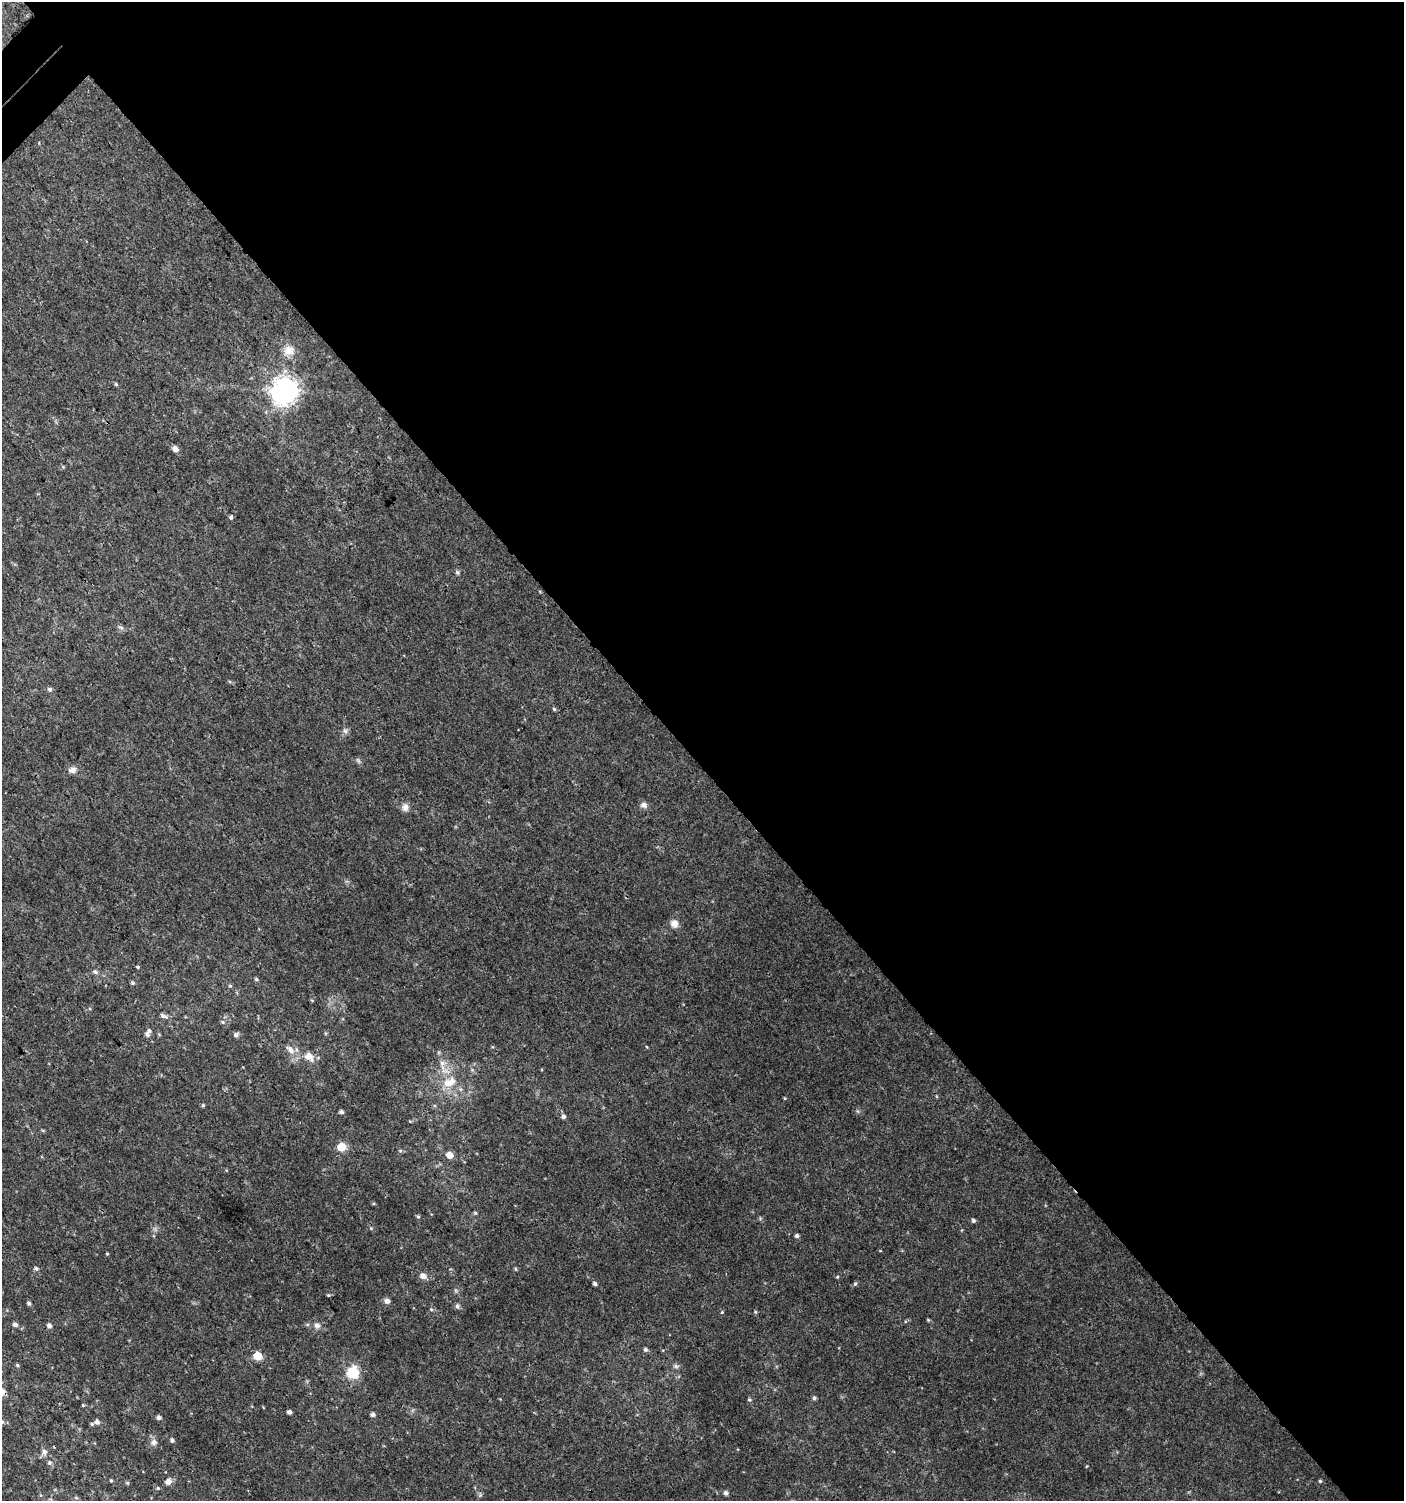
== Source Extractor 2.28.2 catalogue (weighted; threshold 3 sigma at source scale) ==
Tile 8 of 4 x 4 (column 4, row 2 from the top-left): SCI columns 4413-5814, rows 3030-4528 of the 6060 x 6084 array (HDU 1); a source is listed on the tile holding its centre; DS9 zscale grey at full resolution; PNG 1406 x 1503 px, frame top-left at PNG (2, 2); no overlay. Shown black and unused: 51% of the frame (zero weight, under 3 of 4 exposures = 4% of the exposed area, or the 3 px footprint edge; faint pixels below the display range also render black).
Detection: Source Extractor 2.28.2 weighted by HDU 2 'WHT'; one run over the whole footprint, this tile lists its part. Background 0.00434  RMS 0.0022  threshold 0.00968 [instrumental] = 3 sigma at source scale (4.5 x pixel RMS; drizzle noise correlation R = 1.50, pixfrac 1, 0.0396/0.0396 arcsec/px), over >= 5 px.
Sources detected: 85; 2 cosmic-ray / hot-pixel residue — not listed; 2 inside a brighter listed object's ellipse — not listed separately; the other 81 listed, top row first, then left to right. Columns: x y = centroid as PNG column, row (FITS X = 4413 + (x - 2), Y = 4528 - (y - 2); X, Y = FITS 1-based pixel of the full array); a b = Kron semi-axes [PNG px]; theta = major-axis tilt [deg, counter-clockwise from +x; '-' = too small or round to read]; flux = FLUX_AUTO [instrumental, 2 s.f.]
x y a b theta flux
289 350 15 13 26 2.1
116 384 5 4 - 0.28
284 391 9 8 - 240
175 449 5 5 - 1.4
231 517 3 3 - 1.5
457 572 6 5 - 0.36
50 689 6 6 - 0.47
554 709 5 5 - 0.28
345 731 7 6 - 0.59
358 760 9 4 -55 0.38
72 770 12 8 11 1.1
644 805 10 8 -10 0.82
405 807 10 8 83 1.1
674 923 10 9 - 1.4
138 967 3 3 - 0.42
95 972 7 5 -43 0.46
256 979 5 4 - 0.31
133 983 6 5 - 0.37
230 986 5 4 - 0.28
166 1017 8 6 -43 0.66
223 1022 5 5 - 0.36
147 1034 7 6 - 0.58
236 1035 6 5 - 0.62
290 1050 14 8 -47 1.5
309 1057 14 9 -47 2.1
442 1063 10 8 -87 1.4
448 1083 13 11 -21 2.8
203 1105 5 4 - 0.27
341 1112 5 4 - 0.5
563 1116 5 5 - 0.52
341 1147 5 5 - 8.8
450 1155 5 5 - 2.4
475 1213 5 4 - 0.28
418 1216 5 4 - 0.32
973 1220 5 4 - 0.46
371 1228 4 4 - 0.22
797 1236 5 4 - 0.49
107 1254 4 3 - 0.19
36 1268 6 5 - 0.44
515 1269 6 4 -88 0.23
423 1276 8 7 - 1.4
837 1277 4 4 - 0.23
595 1283 4 4 - 0.49
855 1284 6 5 - 0.33
328 1295 5 4 - 0.26
387 1301 7 7 - 0.78
29 1303 5 5 - 0.4
457 1306 7 6 - 0.52
431 1309 6 3 -19 0.25
722 1312 4 4 - 0.21
755 1312 5 3 - 0.22
928 1320 6 3 -19 0.21
15 1325 5 5 - 0.7
317 1325 9 7 -1 0.92
49 1326 5 5 - 0.75
645 1349 5 5 - 0.42
257 1356 5 5 - 7.4
17 1365 5 4 - 0.26
676 1366 8 5 -10 0.51
353 1372 15 15 - 4.9
2 1391 8 7 - 1.1
814 1398 5 5 - 0.44
749 1400 5 5 - 0.33
83 1405 4 3 - 0.2
289 1412 4 4 - 0.65
373 1414 5 5 - 0.63
159 1418 5 5 - 0.62
2 1422 6 5 - 0.37
97 1422 7 6 - 0.95
172 1440 5 4 - 0.46
154 1442 8 8 - 0.94
44 1452 9 7 -84 0.76
49 1463 6 6 - 0.49
111 1481 4 3 - 0.25
1320 1481 4 4 - 0.26
168 1482 7 6 - 1.4
127 1483 5 5 - 0.28
158 1488 5 4 - 0.27
726 1493 5 5 - 0.65
480 1495 5 5 - 0.34
76 1498 6 4 -2 0.28
Overlapping masked pixels (flux is a lower limit): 1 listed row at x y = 2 1391
Isophote crosses this tile's border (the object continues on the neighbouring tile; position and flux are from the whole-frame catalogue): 2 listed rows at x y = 2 1391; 2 1422